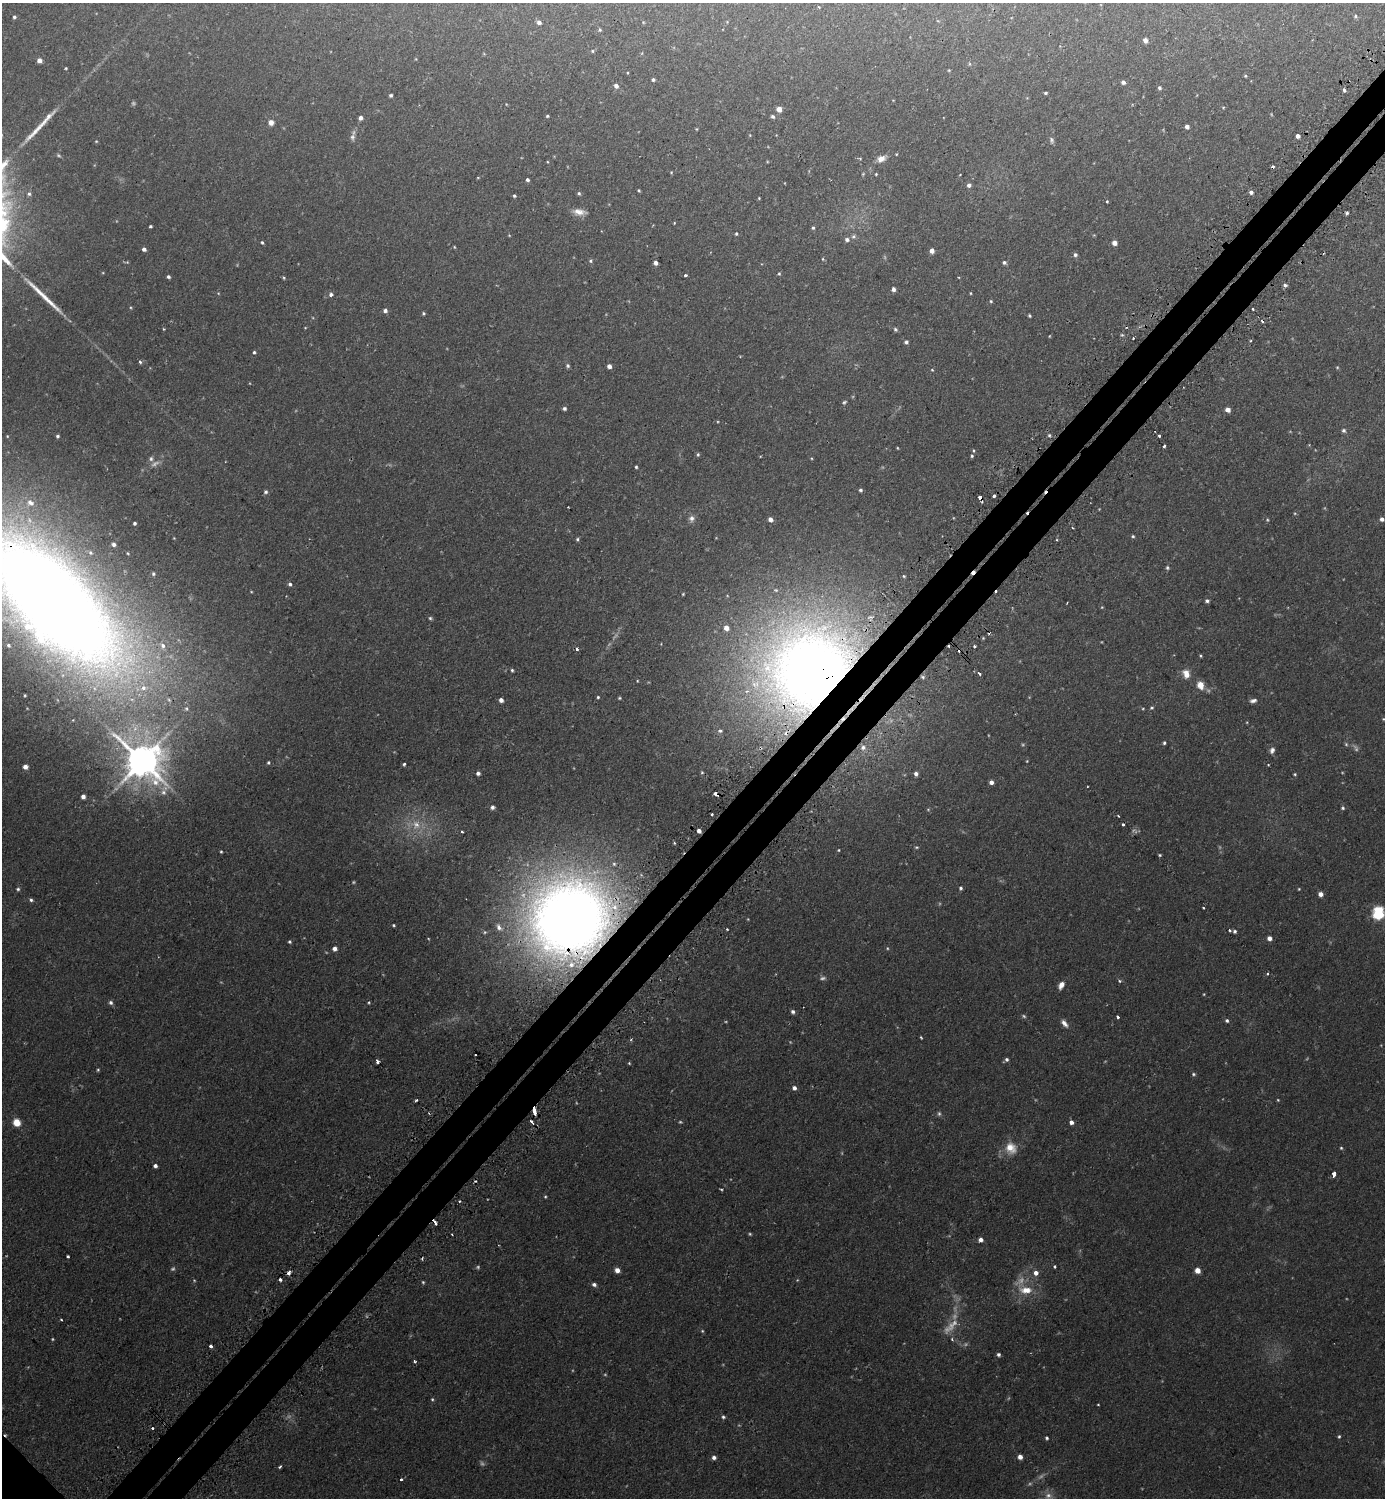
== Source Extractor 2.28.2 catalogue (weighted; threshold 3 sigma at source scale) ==
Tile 10 of 4 x 4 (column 2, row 3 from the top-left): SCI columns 1559-2941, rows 1515-3010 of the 6025 x 6022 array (HDU 1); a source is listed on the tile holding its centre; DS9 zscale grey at full resolution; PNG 1387 x 1500 px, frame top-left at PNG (2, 3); no overlay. Shown black and unused: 5% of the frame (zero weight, under 2 of 3 exposures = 3% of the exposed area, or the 3 px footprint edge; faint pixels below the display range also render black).
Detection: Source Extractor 2.28.2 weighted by HDU 2 'WHT'; one run over the whole footprint, this tile lists its part. Background 0.0441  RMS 0.0046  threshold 0.0207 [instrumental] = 3 sigma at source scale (4.5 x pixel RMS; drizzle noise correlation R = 1.50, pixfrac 1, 0.05/0.05 arcsec/px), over >= 5 px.
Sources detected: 295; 23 too faint to see at this stretch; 18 cosmic-ray / hot-pixel residue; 2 long thin detections or spike segments (spike, bleed or trail) — not listed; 8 inside a brighter listed object's ellipse — not listed separately; the other 244 listed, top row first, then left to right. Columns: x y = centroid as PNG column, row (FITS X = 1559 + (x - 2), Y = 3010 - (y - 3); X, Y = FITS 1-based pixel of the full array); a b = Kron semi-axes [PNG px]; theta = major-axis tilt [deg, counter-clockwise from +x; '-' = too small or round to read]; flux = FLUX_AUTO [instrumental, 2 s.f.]
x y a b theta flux
819 7 3 3 - 0.41
1355 16 5 4 - 0.65
14 17 4 4 - 0.74
539 22 5 4 - 1.6
600 30 5 4 - 0.61
1145 40 5 4 - 2.4
592 51 4 4 - 0.5
39 60 4 4 - 2.4
66 68 3 3 - 0.41
949 70 4 3 - 0.38
1245 76 4 3 - 0.49
653 80 4 4 - 0.86
1123 82 4 4 - 1.4
616 86 5 5 - 1.9
1159 88 4 4 - 0.85
1344 90 5 3 - 0.92
1045 93 4 3 - 0.71
391 95 4 3 - 0.8
1223 107 5 3 - 0.4
779 109 5 4 - 4.2
48 116 10 6 40 1.8
547 116 3 3 - 0.56
773 116 5 4 - 1
360 118 4 4 - 1.7
271 122 6 6 - 2.5
1187 126 4 4 - 2
697 129 5 3 - 0.39
750 135 4 3 - 0.33
1298 136 4 4 - 1.7
352 137 10 7 88 1.6
1052 140 9 6 -78 1.1
96 141 4 4 - 0.38
860 158 5 3 - 0.41
881 159 11 7 25 3.2
548 162 4 3 - 0.35
671 172 4 3 - 0.39
876 174 4 4 - 0.39
478 178 4 2 - 0.3
527 180 4 4 - 1
969 185 5 4 - 1.6
639 190 3 3 - 0.49
1251 192 4 4 - 1.5
579 193 5 4 - 0.7
29 194 5 5 - 0.83
514 196 4 3 - 0.67
759 198 4 3 - 0.39
1107 201 4 3 - 0.44
579 212 16 7 -7 3.6
1347 213 3 3 - 1.1
674 223 3 2 - 0.34
150 226 3 3 - 0.65
813 228 4 4 - 0.64
736 234 5 4 - 0.61
509 235 4 3 - 0.37
853 236 6 6 - 0.96
847 239 5 5 - 1.4
262 242 5 3 - 0.62
1114 243 5 5 - 2.5
454 247 4 3 - 0.34
144 249 4 4 - 1.6
932 251 4 4 - 2.8
1075 255 5 5 - 1.1
823 259 5 3 - 0.4
591 261 5 5 - 0.73
1004 262 5 5 - 0.99
655 263 4 4 - 2
779 274 5 4 - 0.54
685 275 3 3 - 1.1
168 277 4 4 - 0.96
284 278 5 4 - 0.5
1285 285 4 4 - 1.3
893 289 4 4 - 1.6
970 293 4 3 - 0.4
331 294 6 6 - 1.2
991 301 4 3 - 0.52
1253 309 3 2 - 0.91
385 310 5 5 - 1.6
423 313 5 4 - 0.64
1029 315 3 3 - 0.66
895 329 6 5 - 0.8
1122 335 5 4 - 0.54
1049 336 4 2 - 0.32
1133 338 3 2 - 0.78
906 342 5 5 - 0.97
254 352 4 4 - 0.66
140 362 4 3 - 0.94
568 366 6 5 - 0.81
609 366 4 4 - 2.1
1337 367 4 4 - 0.44
932 370 4 4 - 0.42
844 402 6 5 - 0.75
564 408 4 4 - 0.97
1228 410 5 4 - 2.6
1344 430 6 5 - 1
1049 435 4 3 - 0.66
57 436 4 4 - 0.72
1159 436 3 3 - 0.85
1164 446 3 3 - 0.84
897 448 4 3 - 0.33
973 451 5 3 - 0.47
698 454 5 4 - 0.65
972 456 4 3 - 0.61
151 459 7 6 - 1.2
636 467 3 3 - 0.6
860 490 4 4 - 0.85
266 492 5 5 - 0.93
994 496 4 3 - 2.6
980 497 4 3 - 2.6
568 507 2 2 - 0.33
691 518 9 8 - 1.9
770 519 4 4 - 2.5
1382 519 5 4 - 1.6
1267 520 4 4 - 0.46
135 523 4 4 - 0.92
1073 528 3 2 - 0.56
1133 536 4 3 - 0.62
577 539 5 4 - 0.7
114 544 5 4 - 1.3
1167 568 5 5 - 0.81
153 574 5 4 - 0.73
904 576 5 4 - 0.61
290 584 5 4 - 1.1
683 594 4 3 - 0.39
51 600 196 80 -44 970
1207 601 4 4 - 1
1102 607 4 3 - 0.35
430 618 4 4 - 0.67
974 646 3 3 - 0.75
577 649 5 4 - 0.84
1200 656 4 3 - 0.49
810 669 109 92 43 520
512 670 4 4 - 0.63
979 674 3 3 - 1.8
1186 674 10 7 -71 4.6
923 677 6 4 -28 0.81
637 681 4 2 - 0.33
1200 685 9 8 - 4.6
598 697 4 4 - 0.53
619 698 4 3 - 0.51
501 700 4 4 - 2.1
1253 700 9 5 10 1.5
1152 708 5 4 - 0.63
1384 719 4 3 - 0.41
720 731 7 5 0 1.1
1164 743 4 3 - 0.77
1346 744 6 5 - 0.63
863 747 7 6 - 1.6
1272 750 8 6 65 1.6
142 761 12 11 - 1200
1027 761 4 3 - 0.35
268 762 4 3 - 0.59
404 764 3 3 - 0.88
1268 765 3 2 - 0.36
25 767 5 4 - 2.5
702 772 5 4 - 0.54
478 773 4 4 - 1.3
916 774 4 4 - 1.6
1295 774 4 3 - 0.51
991 782 4 4 - 1.9
716 794 5 3 - 1.7
83 796 4 4 - 1.9
493 807 5 4 - 1.2
1343 808 5 4 - 0.69
712 814 3 2 - 0.71
416 825 15 12 -73 6.7
699 831 4 4 - 2
462 832 3 2 - 0.57
916 847 5 4 - 0.52
839 850 4 3 - 0.4
221 852 3 3 - 0.5
1160 855 4 3 - 0.51
961 888 4 4 - 0.8
18 889 5 4 - 0.74
1299 889 3 3 - 0.38
1321 894 5 4 - 2.3
31 900 5 4 - 0.87
1203 908 3 2 - 0.6
1378 913 14 12 85 14
570 919 79 74 33 510
394 925 4 3 - 0.52
1230 930 3 3 - 1.4
1235 931 4 4 - 0.92
1269 938 4 4 - 2.4
290 942 4 3 - 0.65
887 948 4 3 - 0.41
335 949 5 5 - 2
1119 981 5 4 - 0.69
1061 985 8 5 62 2.6
111 1002 5 5 - 1.2
369 1002 4 3 - 0.45
793 1012 5 4 - 1.1
1118 1017 3 3 - 0.87
1227 1021 4 4 - 0.86
1064 1024 10 6 -49 2.2
921 1037 3 2 - 0.44
631 1039 5 3 - 0.48
475 1055 2 2 - 0.39
1006 1060 6 5 - 1.1
377 1062 4 3 - 1.3
629 1063 4 4 - 0.43
98 1070 4 4 - 0.51
1193 1074 5 4 - 0.74
794 1088 5 5 - 1.5
416 1100 3 2 - 0.89
1278 1100 4 3 - 0.4
534 1111 7 3 -88 5.4
17 1122 6 5 - 7.5
531 1122 4 3 - 1.9
1071 1122 5 5 - 1.8
1011 1148 17 14 -51 7.2
1341 1148 4 4 - 0.57
155 1166 4 4 - 1.4
1334 1174 5 3 - 3
721 1189 4 2 - 0.49
545 1197 4 3 - 0.53
750 1234 4 3 - 0.51
452 1235 2 2 - 0.4
981 1240 5 5 - 2.2
68 1256 3 3 - 0.85
1054 1267 3 3 - 1
617 1270 5 4 - 3.2
1197 1270 5 5 - 3.4
289 1272 5 4 - 1.6
1036 1273 5 5 - 2.5
280 1280 3 3 - 1.6
423 1282 5 4 - 0.51
594 1284 6 4 -24 1.3
1026 1290 17 9 -2 7.3
61 1319 3 2 - 0.42
951 1326 30 10 46 6.7
702 1331 4 4 - 0.47
211 1346 3 3 - 4
998 1354 4 4 - 1.1
415 1361 4 3 - 0.63
1098 1405 3 2 - 0.35
723 1417 5 4 - 0.83
152 1428 3 3 - 0.71
1339 1436 5 4 - 0.63
1047 1438 4 3 - 0.73
714 1457 5 5 - 1.5
1020 1457 5 4 - 2.5
280 1467 5 3 - 0.68
401 1479 3 3 - 1.7
1048 1495 10 10 - 3.3
Overlapping masked pixels (flux is a lower limit): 8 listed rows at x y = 980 497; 51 600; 810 669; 923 677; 716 794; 699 831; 570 919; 534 1111
Isophote crosses this tile's border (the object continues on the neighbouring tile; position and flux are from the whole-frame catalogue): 3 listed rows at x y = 51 600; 1384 719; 1048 1495